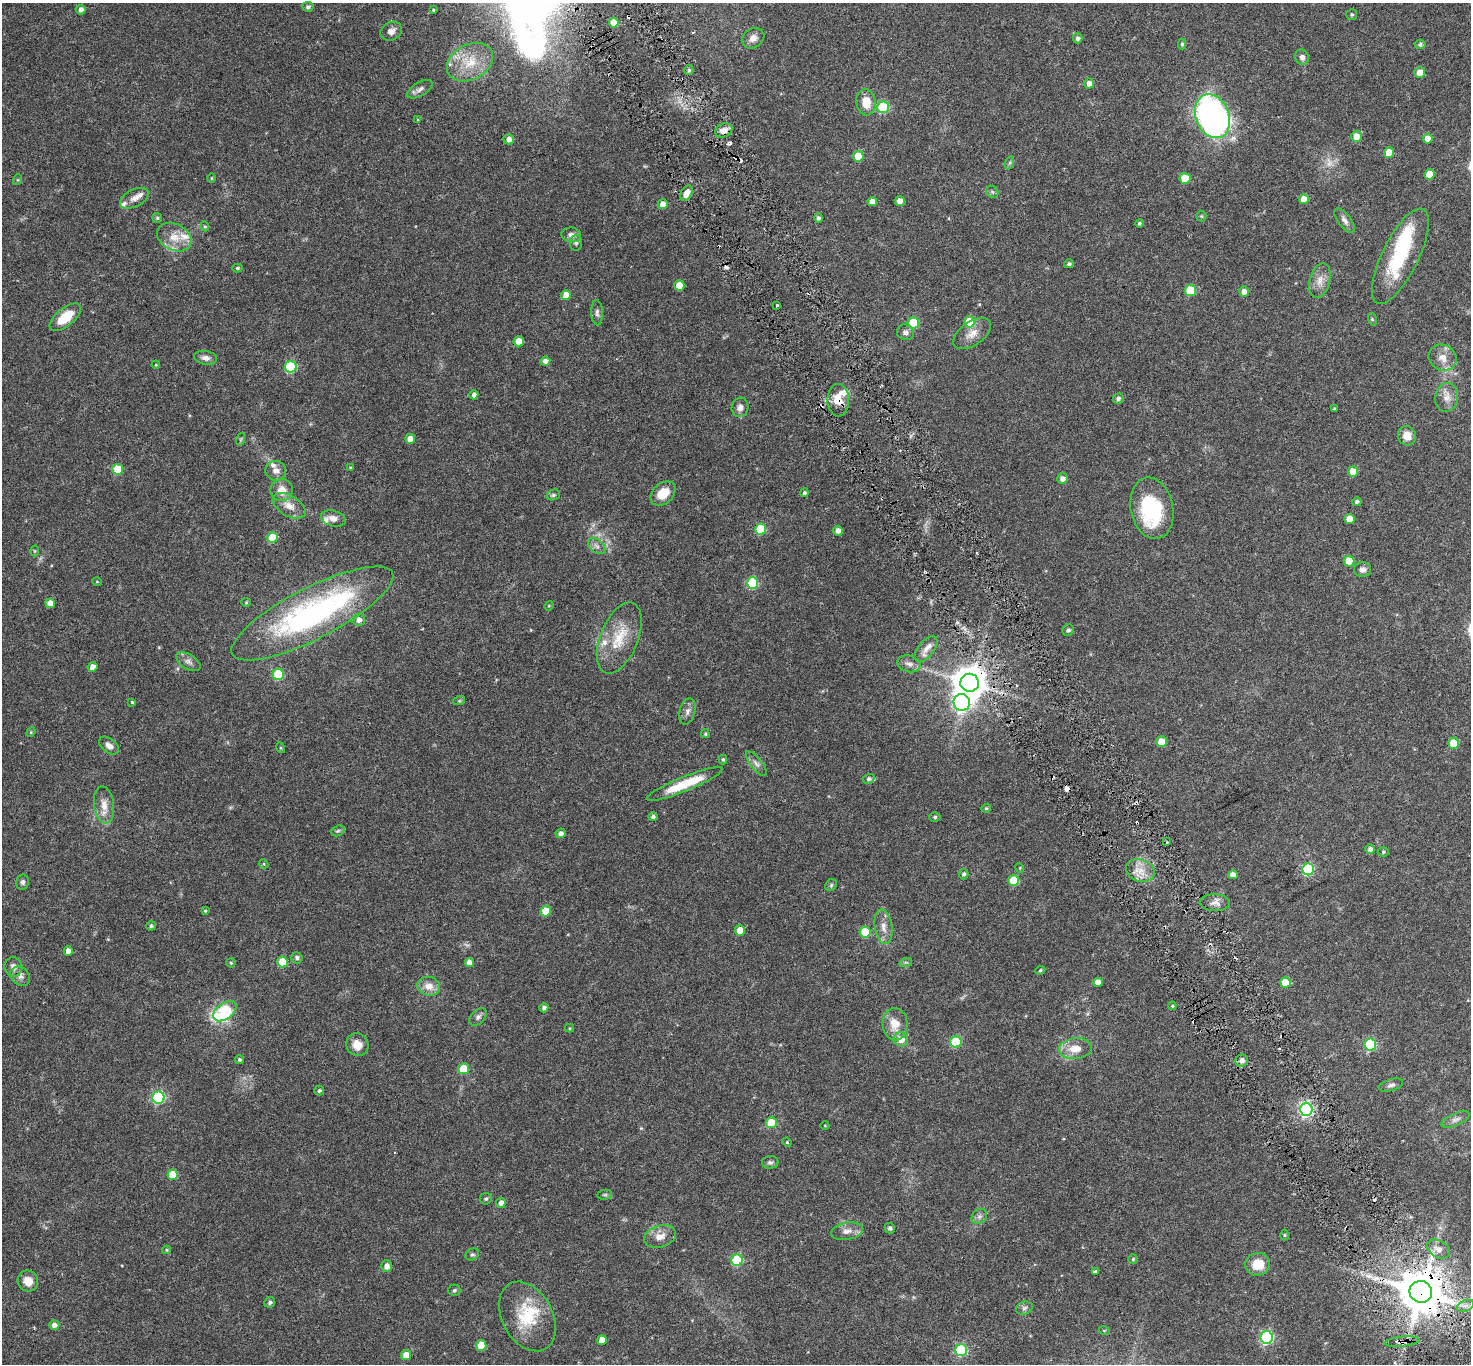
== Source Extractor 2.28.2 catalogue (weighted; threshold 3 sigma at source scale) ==
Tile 6 of 4 x 4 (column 2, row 2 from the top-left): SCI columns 1481-2949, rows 2928-4289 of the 5898 x 5792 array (HDU 1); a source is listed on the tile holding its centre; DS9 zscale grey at full resolution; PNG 1473 x 1366 px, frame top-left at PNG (2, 3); each listed source drawn as its Kron ellipse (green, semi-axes under 4 px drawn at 4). Shown black and unused: <1% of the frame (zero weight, under 3 of 6 exposures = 1% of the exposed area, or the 3 px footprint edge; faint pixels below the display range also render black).
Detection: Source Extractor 2.28.2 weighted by HDU 2 'WHT'; one run over the whole footprint, this tile lists its part. Background 0.024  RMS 0.003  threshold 0.0121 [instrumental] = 3 sigma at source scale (4.09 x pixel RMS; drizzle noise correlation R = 1.36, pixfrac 0.8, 0.0396/0.0396 arcsec/px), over >= 5 px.
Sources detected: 250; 3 too faint to see at this stretch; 1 inside a brighter object's white glare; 16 cosmic-ray / hot-pixel residue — neither listed nor drawn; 10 inside a brighter listed object's ellipse — not listed separately; the other 220 listed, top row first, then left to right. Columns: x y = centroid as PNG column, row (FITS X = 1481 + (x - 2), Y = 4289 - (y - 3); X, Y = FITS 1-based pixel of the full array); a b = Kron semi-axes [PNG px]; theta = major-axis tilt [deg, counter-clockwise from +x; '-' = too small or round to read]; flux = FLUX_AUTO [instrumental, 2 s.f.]
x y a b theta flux
308 7 6 5 - 0.54
81 10 5 5 - 1.2
433 10 4 3 - 0.24
1352 15 5 5 - 0.38
614 23 5 5 - 4.5
391 31 11 9 27 1.4
753 38 12 9 32 1.5
1078 38 5 5 - 0.65
1182 44 5 4 - 0.4
1420 44 5 5 - 0.45
1302 57 8 6 -61 1
470 62 24 17 29 6.7
689 70 5 4 - 0.43
1420 72 5 5 - 2.3
1089 83 5 5 - 1.5
420 89 14 7 30 1.1
866 102 13 9 -82 3.7
883 107 6 6 - 18
1212 116 23 16 -69 81
418 120 3 3 - 0.42
724 130 9 6 23 2
1356 136 5 5 - 2.4
509 139 5 5 - 1.2
1428 139 5 5 - 2.9
1389 152 5 5 - 4
858 156 5 5 - 5.1
1009 163 7 4 70 0.38
1429 174 5 5 - 3.8
211 178 5 3 - 0.21
1185 178 5 5 - 5.3
17 180 5 3 - 0.26
992 192 7 5 -45 0.46
686 193 8 5 63 1.7
134 198 15 8 27 1.7
1304 199 5 5 - 2.7
900 201 5 5 - 1.6
872 202 5 4 - 1.9
663 204 5 5 - 2
1201 216 5 5 - 0.29
157 218 5 5 - 0.31
818 218 5 4 - 0.61
1345 220 14 6 -53 1.1
1139 223 4 4 - 0.38
205 226 5 4 - 0.3
571 235 10 7 -9 1.1
174 237 18 13 -28 3.6
576 243 8 6 85 0.56
1400 256 52 18 64 16
1069 264 5 4 - 0.51
237 268 5 4 - 0.37
1320 280 17 10 75 2.3
679 285 5 5 - 3.6
1191 290 5 5 - 11
1244 292 5 4 - 1.4
566 295 5 5 - 2.9
777 305 3 3 - 0.32
597 313 12 6 -87 0.8
65 317 19 9 39 6.5
1372 319 6 4 -72 0.27
969 322 6 5 - 6.8
913 323 6 5 - 14
905 332 8 8 - 0.96
972 334 21 11 34 2.7
519 341 5 5 - 3.2
206 358 11 7 -11 1.2
1443 358 14 12 -31 2.5
545 361 5 4 - 1.3
156 365 4 3 - 0.19
291 367 6 5 - 20
474 395 4 4 - 0.93
1447 397 14 11 81 2.2
1118 398 5 5 - 0.65
838 400 16 11 -88 3.5
740 407 10 8 80 1.4
1334 409 3 3 - 0.37
1407 436 10 9 - 2.2
241 439 6 4 71 0.32
410 439 5 5 - 2.4
350 467 4 3 - 0.18
118 469 5 5 - 7.4
276 471 10 10 - 1.5
1353 472 5 5 - 3.3
1063 479 5 5 - 1.1
282 490 11 11 - 2.8
804 493 4 4 - 0.43
663 494 14 10 43 4.3
553 495 7 5 15 0.5
1357 502 4 4 - 0.47
289 506 18 10 -32 2.6
1152 508 31 21 -78 16
333 518 12 7 -16 1.5
1349 519 5 5 - 3
761 529 5 5 - 11
838 531 5 5 - 1.2
272 537 5 5 - 6.6
597 546 10 6 -40 0.96
35 551 5 3 - 0.22
1349 561 5 5 - 5.8
1363 570 8 7 - 1.2
97 582 5 3 - 0.18
752 583 6 5 - 16
246 602 4 4 - 0.25
50 603 5 5 - 2.2
549 606 5 4 - 0.23
312 613 90 25 27 60
359 620 6 6 - 1.3
1068 630 6 5 - 0.57
619 638 37 18 68 8.2
926 649 15 8 51 1.7
188 662 13 7 -31 1.1
909 664 12 8 -15 1.3
92 667 5 4 - 1.7
278 674 5 5 - 14
970 683 9 9 - 490
459 701 6 4 18 0.28
132 702 4 3 - 0.24
962 702 8 8 - 72
687 711 13 7 75 1.2
31 732 5 4 - 0.24
705 734 4 3 - 0.3
1162 742 5 5 - 4.2
1454 743 5 5 - 6.1
109 745 11 7 -39 1.4
281 748 5 3 - 0.22
723 760 5 4 - 0.35
756 764 15 6 -52 1
869 779 6 5 - 0.52
684 784 41 7 22 7.9
104 805 19 10 -83 2.6
986 808 5 4 - 0.29
653 817 5 4 - 0.6
935 817 5 4 - 0.33
338 831 7 5 20 0.41
561 833 5 4 - 0.86
1167 842 2 2 - 0.26
1370 849 5 5 - 0.72
1383 852 5 5 - 0.37
264 864 5 3 - 0.27
1020 868 5 3 - 0.19
1308 869 6 6 - 22
1140 870 14 11 -19 2.9
964 874 5 4 - 0.45
1233 875 4 4 - 1.3
1014 880 5 5 - 9.5
23 882 8 6 79 0.62
831 885 6 5 - 0.43
1215 903 15 8 -2 1.5
205 911 4 3 - 0.26
546 911 5 5 - 4.9
151 926 5 4 - 0.43
883 927 17 8 -82 2.1
740 930 5 5 - 3.9
865 932 5 5 - 10
68 951 5 4 - 1.8
297 958 6 5 - 0.73
282 962 5 5 - 7.1
469 962 4 4 - 1.8
906 962 6 4 18 0.36
231 963 4 4 - 0.33
13 967 9 9 - 1.3
1040 970 5 4 - 0.27
20 976 10 8 -40 1.3
1098 982 5 4 - 2
1285 983 5 5 - 5.8
429 986 11 9 -12 2.3
1172 1006 4 4 - 0.26
544 1008 4 4 - 0.76
225 1011 13 8 36 20
478 1017 10 6 45 0.83
895 1024 16 12 -86 3.9
569 1028 4 4 - 0.26
901 1039 7 7 - 2.4
956 1042 6 5 - 14
357 1045 12 11 - 2.6
1370 1045 6 6 - 22
1075 1049 16 10 5 3.5
239 1059 4 4 - 0.39
1242 1060 6 6 - 1.2
464 1069 5 5 - 7.9
1391 1085 12 5 17 0.77
319 1091 5 5 - 0.45
158 1098 6 6 - 32
1306 1109 6 6 - 49
1456 1119 15 6 22 1.1
771 1123 5 5 - 7.5
825 1126 4 3 - 0.16
787 1142 5 4 - 0.26
770 1162 8 6 2 0.62
173 1175 5 5 - 6.4
605 1195 7 5 7 0.4
486 1199 6 5 - 0.44
501 1203 5 5 - 1.3
979 1216 8 7 - 0.84
890 1228 5 5 - 0.48
847 1231 16 8 10 1.7
1284 1235 5 3 - 0.24
660 1236 16 10 17 2.5
1439 1249 12 8 -32 1.8
166 1250 4 4 - 0.27
472 1255 7 5 31 0.49
1133 1259 5 5 - 0.31
737 1260 6 5 - 17
1258 1264 12 11 - 4.8
386 1266 6 5 - 1.4
1095 1271 4 3 - 0.86
28 1281 11 10 - 2.6
454 1290 6 5 - 0.49
1421 1292 11 10 - 1100
270 1302 5 5 - 0.55
1466 1306 9 5 19 1
1024 1308 9 6 16 0.67
527 1316 37 25 -61 12
54 1325 5 5 - 1.1
1104 1330 5 3 - 0.19
1267 1337 6 6 - 39
602 1340 5 4 - 2.5
1402 1342 17 5 6 1.4
481 1345 5 5 - 6.5
961 1350 6 6 - 23
406 1355 5 5 - 3.7
Overlapping masked pixels (flux is a lower limit): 5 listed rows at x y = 838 400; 970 683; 1306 1109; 1421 1292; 1402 1342